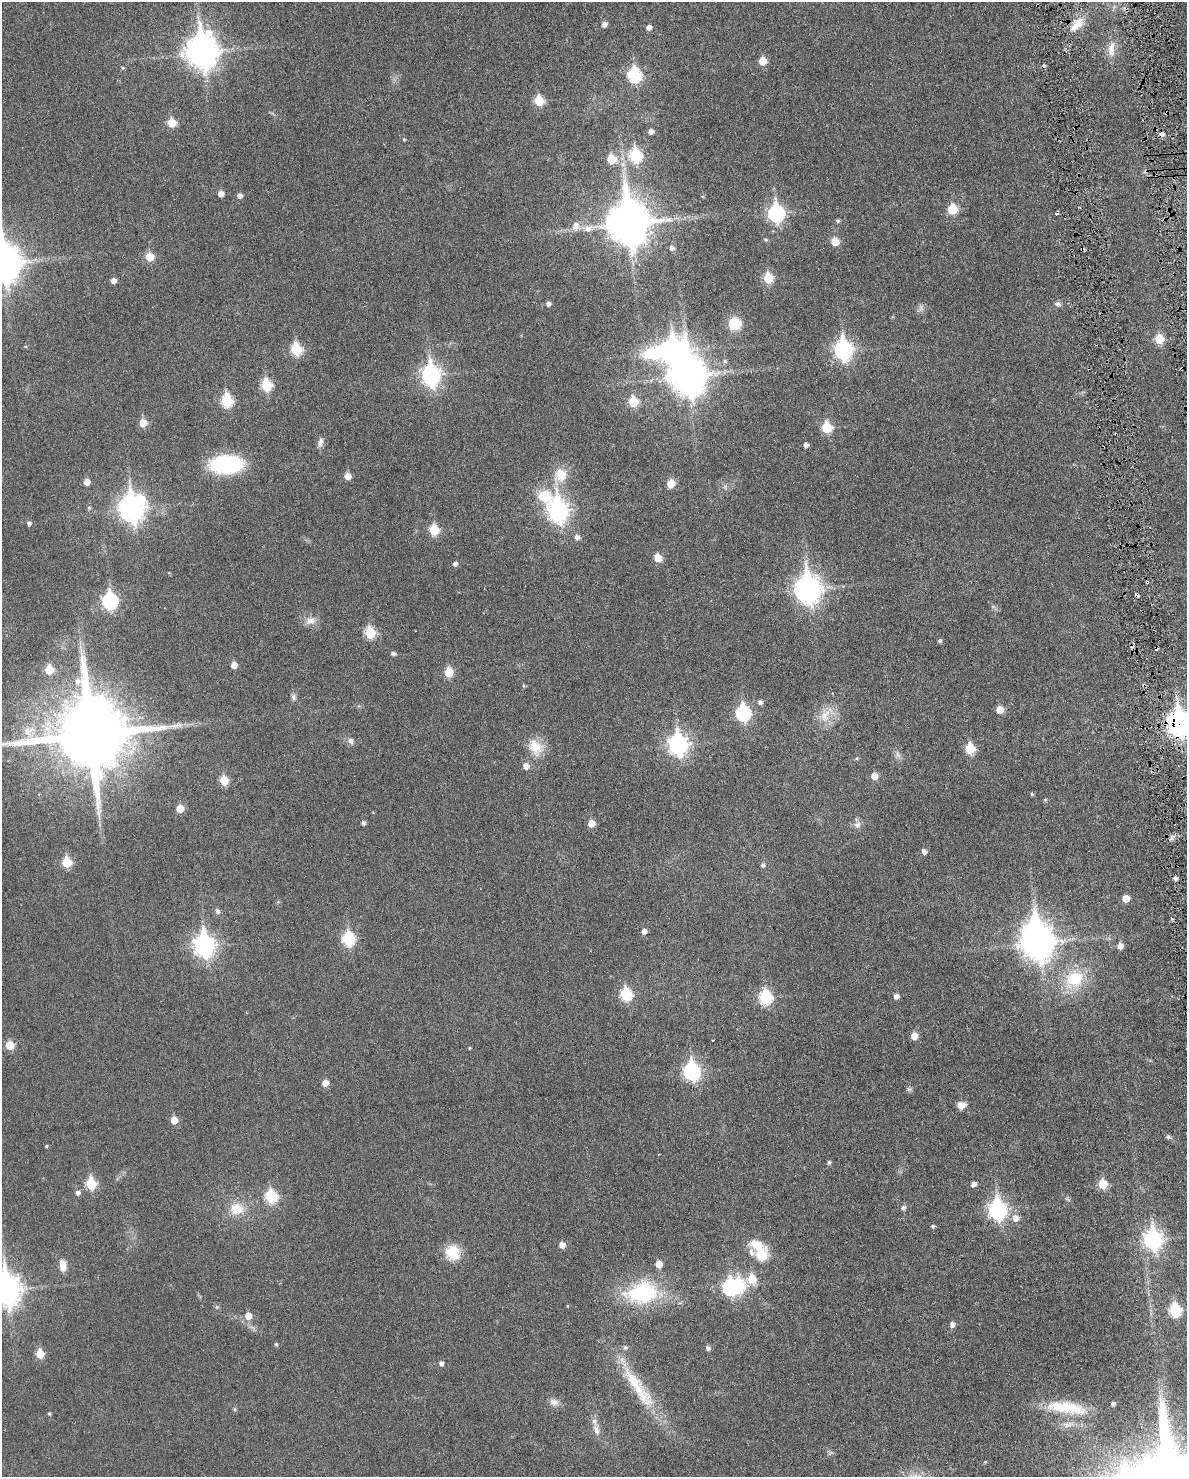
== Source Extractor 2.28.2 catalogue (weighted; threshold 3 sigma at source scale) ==
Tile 6 of 4 x 3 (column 2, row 2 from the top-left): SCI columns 1214-2398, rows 1634-3108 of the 4786 x 4824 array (HDU 1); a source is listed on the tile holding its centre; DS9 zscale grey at full resolution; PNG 1189 x 1479 px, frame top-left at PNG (2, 2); no overlay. Shown black and unused: <1% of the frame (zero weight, under 3 of 6 exposures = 1% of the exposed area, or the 3 px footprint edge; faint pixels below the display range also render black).
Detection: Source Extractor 2.28.2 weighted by HDU 2 'WHT'; one run over the whole footprint, this tile lists its part. Background 0.0355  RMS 0.0047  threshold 0.019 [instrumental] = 3 sigma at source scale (4.09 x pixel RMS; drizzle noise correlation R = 1.36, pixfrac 0.8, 0.05/0.05 arcsec/px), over >= 5 px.
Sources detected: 176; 1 too faint to see at this stretch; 5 inside a brighter object's white glare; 9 cosmic-ray / hot-pixel residue — not listed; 4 inside a brighter listed object's ellipse — not listed separately; the other 157 listed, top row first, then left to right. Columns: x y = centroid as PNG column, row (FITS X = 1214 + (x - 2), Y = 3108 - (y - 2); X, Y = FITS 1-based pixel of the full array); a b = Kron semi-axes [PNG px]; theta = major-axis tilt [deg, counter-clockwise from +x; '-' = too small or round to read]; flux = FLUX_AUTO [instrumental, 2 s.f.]
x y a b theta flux
1079 22 18 13 53 6.1
604 24 5 5 - 2.3
649 27 5 5 - 1.9
1111 49 24 10 85 5.2
202 52 13 10 -89 630
763 61 6 5 - 7.9
123 68 4 4 - 0.48
635 75 8 7 - 48
539 101 6 6 - 17
172 123 6 5 - 11
651 131 5 5 - 2.1
404 139 5 4 - 0.5
635 155 7 6 - 42
611 159 6 6 - 12
221 194 5 5 - 3.2
240 195 6 5 - 1.8
952 209 6 6 - 17
776 213 9 7 -85 91
838 221 5 4 - 0.79
628 223 15 12 -84 1500
588 228 16 10 -1 4.5
765 240 6 4 -2 0.59
835 241 6 5 - 8.3
672 248 6 5 - 1.7
150 257 6 6 - 9.5
3 263 14 11 -82 800
768 278 6 6 - 17
113 281 5 5 - 2.4
548 304 5 5 - 1.4
1057 304 9 6 -10 1.3
921 308 12 5 90 1.4
892 317 5 3 - 0.41
734 324 15 14 - 8.3
1159 339 6 6 - 13
296 349 7 6 - 26
843 350 9 7 -84 130
725 361 5 5 - 0.86
431 375 9 8 - 170
688 376 13 11 -86 880
266 385 7 6 - 25
227 400 7 6 - 30
633 402 6 6 - 15
143 423 6 5 - 7.3
826 427 6 6 - 19
320 442 12 7 77 1.9
806 445 4 4 - 1.6
226 464 30 16 2 44
561 475 17 16 - 8
348 476 5 5 - 4.8
87 482 5 5 - 3.6
671 484 6 5 - 7.9
544 496 26 19 1 13
89 508 6 5 - 0.73
131 508 11 9 -79 320
558 511 10 8 -81 180
29 523 5 5 - 1.2
434 530 6 6 - 18
577 537 6 5 - 2
658 558 5 5 - 8
455 564 5 4 - 1.4
1147 582 3 3 - 0.65
808 589 11 9 -85 350
110 601 8 7 - 77
993 606 6 4 18 0.6
310 621 15 10 13 3.5
370 633 6 6 - 23
940 641 5 4 - 0.85
393 653 5 4 - 1.3
234 665 5 5 - 3.5
49 670 6 5 - 11
449 672 6 5 - 14
524 686 5 4 - 0.51
293 697 9 6 -89 1.3
760 702 5 5 - 1.3
1000 710 6 5 - 5.8
743 713 8 7 - 60
826 715 27 13 55 7.6
1178 723 10 8 -83 320
90 734 21 20 - 5000
351 741 9 7 -68 1.6
678 745 9 8 - 170
535 747 23 16 -61 8.1
970 749 6 6 - 18
856 758 5 4 - 0.57
526 766 6 6 - 3.3
874 776 5 5 - 4.5
224 780 6 5 - 12
1032 794 5 4 - 0.62
1045 800 5 5 - 0.49
180 809 5 5 - 6.9
363 823 5 4 - 1.1
591 823 5 5 - 5.1
857 825 10 8 5 2
1171 837 10 4 60 1.2
924 851 5 5 - 1.9
67 862 6 6 - 17
763 865 6 5 - 1
1175 878 4 4 - 1.3
1126 898 5 5 - 6
217 911 6 5 - 1.3
1172 919 4 3 - 0.47
644 931 5 5 - 2.1
348 939 7 6 - 41
1037 942 11 11 - 670
204 946 10 8 -83 200
1120 946 6 5 - 3.1
1074 979 29 22 32 19
626 994 7 6 - 35
896 996 5 5 - 2.1
765 997 7 6 - 42
914 1036 6 5 - 5.2
10 1045 6 5 - 10
469 1048 4 3 - 0.41
692 1071 8 7 - 100
325 1083 5 5 - 3.8
909 1089 7 6 - 0.9
961 1105 9 7 14 3.5
174 1120 5 5 - 5.9
1169 1137 9 5 -33 0.94
46 1146 4 4 - 0.48
829 1162 5 5 - 0.78
91 1184 6 6 - 23
973 1184 5 4 - 1.9
1103 1184 6 6 - 12
77 1192 6 6 - 1.5
271 1197 7 6 - 31
903 1208 8 6 34 1
237 1209 21 17 1 8.9
997 1210 9 7 -82 140
1015 1218 7 7 - 3.2
933 1226 5 4 - 0.74
1153 1239 9 7 -81 150
562 1245 5 5 - 3.3
453 1252 19 17 -54 9.3
760 1255 20 18 -51 9.1
659 1264 5 5 - 5.7
63 1266 14 8 -84 3.7
752 1279 6 6 - 13
730 1287 8 6 -81 61
6 1290 12 9 -83 490
642 1293 42 26 7 36
1175 1310 7 6 - 39
248 1316 6 6 - 5.5
952 1324 5 5 - 1.9
276 1344 4 4 - 0.55
625 1347 7 6 - 0.88
708 1348 5 5 - 1.4
40 1354 6 5 - 9
441 1363 5 5 - 1.5
633 1380 56 15 -51 21
554 1402 13 9 -19 2.5
1113 1403 5 4 - 1.1
1066 1407 52 14 -8 19
49 1414 5 4 - 0.52
1068 1424 18 8 4 3.8
596 1430 15 8 -69 2.8
985 1462 4 4 - 0.35
Overlapping masked pixels (flux is a lower limit): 2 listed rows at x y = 1147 582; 1178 723
Isophote crosses this tile's border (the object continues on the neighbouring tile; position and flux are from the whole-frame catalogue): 3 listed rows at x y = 3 263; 1178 723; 6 1290